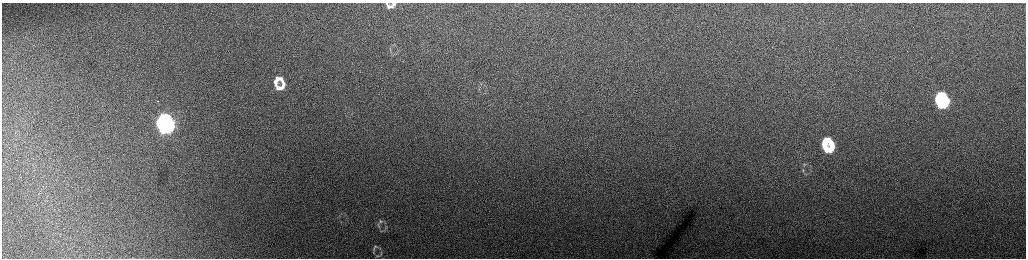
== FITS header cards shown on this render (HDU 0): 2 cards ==
NAXIS1  =                 2048 /fastest changing axis
NAXIS2  =                  512 /next to fastest changing axis

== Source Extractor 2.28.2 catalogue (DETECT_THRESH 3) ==
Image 2048 x 512 px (HDU 0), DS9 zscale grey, zoomed out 1/2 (1 PNG px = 2 x 2 image px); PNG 1028 x 260 px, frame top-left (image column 1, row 511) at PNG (2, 3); no overlay
Background 167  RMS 1.8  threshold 5.45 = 3 sigma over >= 5 px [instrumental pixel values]
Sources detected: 29; all 29 listed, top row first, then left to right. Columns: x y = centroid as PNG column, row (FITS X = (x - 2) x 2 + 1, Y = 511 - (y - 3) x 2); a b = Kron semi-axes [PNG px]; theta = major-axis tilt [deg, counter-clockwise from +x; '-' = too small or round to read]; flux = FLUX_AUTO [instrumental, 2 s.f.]
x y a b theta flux
386 3 4 3 - 470
394 4 5 4 - 860
390 6 7 3 0 1400
278 78 10 5 -16 2800
275 83 9 4 -79 2200
481 83 4 3 - 440
283 85 10 5 -89 2100
279 88 9 5 -4 2100
940 95 9 6 -3 14000
938 100 8 4 -79 9100
158 101 2 1 - 860
946 102 11 5 89 12000
941 105 8 5 -16 8700
163 119 9 6 -11 50000
161 124 10 4 -81 36000
169 125 8 4 86 41000
165 128 10 5 2 37000
826 140 6 5 - 6000
831 142 6 4 -67 2800
824 145 8 4 -80 5400
832 147 7 5 77 4700
827 150 8 4 -12 5300
805 164 5 3 - 390
381 221 6 4 -9 550
379 226 4 3 - 340
386 227 5 1 - 250
375 246 5 4 - 490
373 252 8 3 -87 490
381 253 6 3 84 440
At the frame edge (FLAGS 8, measured only in part): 2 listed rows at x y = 386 3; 394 4